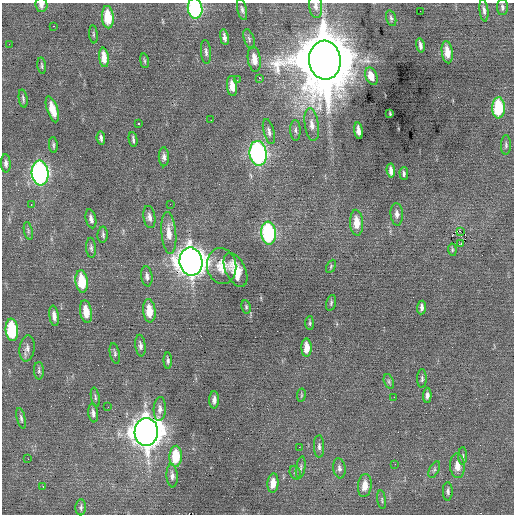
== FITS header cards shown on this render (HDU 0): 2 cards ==
NAXIS1  =                  512 / Axis length
NAXIS2  =                  512 / Axis length

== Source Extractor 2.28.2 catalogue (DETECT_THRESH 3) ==
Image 512 x 512 px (HDU 0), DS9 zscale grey, 1 PNG px = 1 image px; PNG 516 x 516 px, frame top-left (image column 1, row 512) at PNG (2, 3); each listed source drawn as its Kron ellipse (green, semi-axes under 4 px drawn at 4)
Background 0.0184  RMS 0.74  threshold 2.23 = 3 sigma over >= 5 px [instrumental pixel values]
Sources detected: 110; all 110 listed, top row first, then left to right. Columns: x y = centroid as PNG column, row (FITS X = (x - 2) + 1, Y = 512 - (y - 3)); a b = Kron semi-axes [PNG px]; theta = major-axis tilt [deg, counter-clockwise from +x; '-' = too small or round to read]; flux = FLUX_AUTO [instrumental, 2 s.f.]
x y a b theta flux
41 5 7 6 - 210
316 6 12 6 -85 230
502 7 8 5 -90 130
195 8 10 7 -83 6000
242 9 11 4 -77 140
484 10 11 4 -83 160
420 11 2 2 - 65
108 17 11 6 -84 1400
391 18 8 5 -74 110
53 26 2 2 - 350
93 34 9 3 -85 69
224 37 8 4 -79 190
249 39 10 5 -73 110
9 44 2 2 - 91
420 45 7 3 -79 150
206 52 12 5 -86 160
447 52 11 5 -83 570
104 57 10 5 -83 560
254 59 12 6 -83 520
325 60 19 16 -85 490000
144 61 7 4 -81 80
42 66 8 4 -83 84
371 76 9 5 -68 630
259 78 3 2 - 410
237 80 2 2 - 27
232 86 10 5 -84 470
23 99 9 4 -81 100
499 108 10 6 -89 2500
52 109 13 5 -72 710
390 114 4 2 - 61
211 120 2 2 - 34
138 123 3 3 - 440
312 125 16 7 -82 390
295 130 10 5 -88 140
269 131 13 5 -74 200
358 131 8 4 -82 310
101 138 7 3 -85 130
133 139 7 3 -81 100
53 145 8 4 -86 95
506 145 10 5 89 110
258 153 12 8 -82 13000
164 157 9 5 -89 170
6 163 9 5 -87 170
391 171 7 4 -84 250
40 173 12 8 -85 14000
404 174 6 3 -90 97
170 204 2 2 - 45
31 205 3 2 - 86
397 214 11 6 -86 220
149 217 11 6 -81 230
91 219 9 5 -77 200
357 223 13 6 -87 730
28 231 9 3 -78 88
460 231 3 2 - 64
169 233 21 7 -85 640
268 233 11 7 -84 6300
103 235 8 5 87 120
461 243 3 3 - 89
91 248 10 5 -86 120
452 250 6 4 -85 71
191 262 14 11 -80 63000
222 266 18 14 -82 840
331 266 7 4 64 69
235 270 18 10 -65 830
147 276 10 5 -83 180
82 281 11 6 -84 1600
331 303 8 4 75 85
246 307 7 4 -81 83
422 308 7 3 85 160
149 311 12 6 -85 870
86 312 11 5 -81 720
54 316 10 4 -81 260
310 323 7 4 90 76
12 330 11 6 -84 3100
140 346 11 5 -83 170
27 348 13 7 83 250
307 348 9 5 -88 560
115 353 10 4 -78 110
168 360 8 4 -87 110
39 371 9 5 -88 110
422 379 9 4 90 110
389 381 8 4 -71 100
301 395 7 3 82 54
427 395 7 4 88 180
95 397 9 4 -78 99
394 397 2 2 - 38
214 400 8 5 87 230
108 407 3 2 - 37
160 409 12 6 87 240
93 413 9 5 -83 180
21 418 10 4 -76 130
146 432 14 11 86 72000
319 446 11 5 -89 160
299 447 2 2 - 110
176 456 10 6 88 1600
463 456 9 4 89 91
28 459 2 2 - 180
395 464 2 2 - 29
457 466 12 7 -87 470
301 467 11 4 81 130
339 468 10 6 -81 160
434 470 9 5 63 110
295 473 7 5 -68 100
172 476 12 5 -86 200
273 483 9 5 85 500
43 486 3 2 - 94
365 486 11 7 84 520
448 491 9 5 89 130
382 500 9 3 -82 75
81 507 8 5 86 110
At the frame edge (FLAGS 8, measured only in part): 3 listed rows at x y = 41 5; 316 6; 195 8